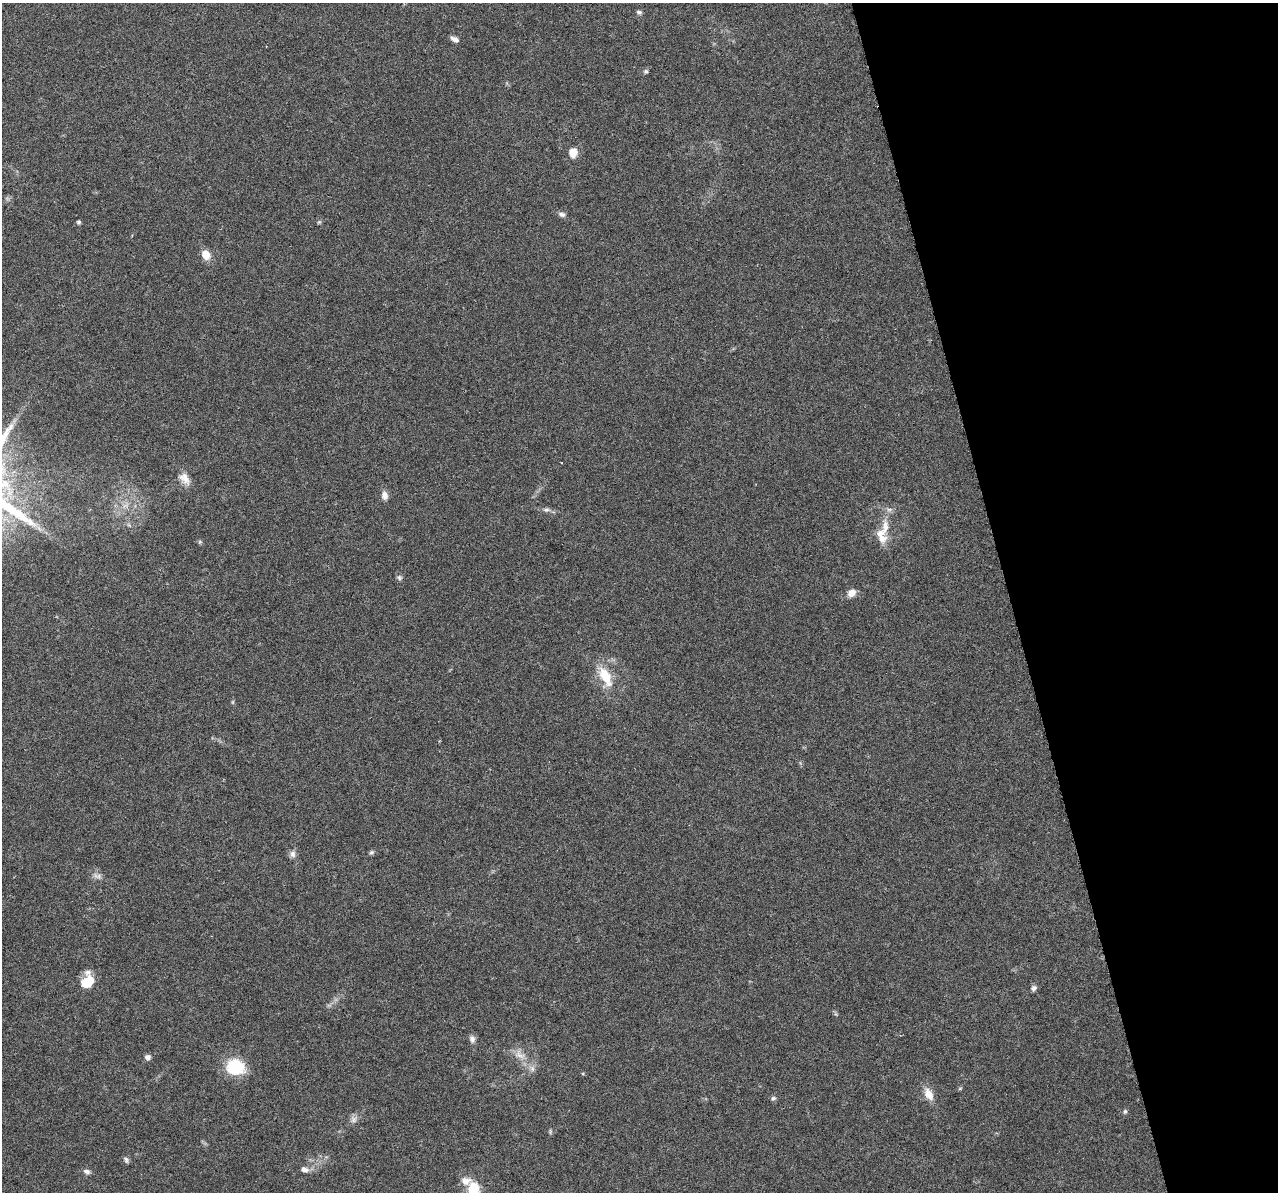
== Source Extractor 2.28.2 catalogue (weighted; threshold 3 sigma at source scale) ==
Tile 12 of 4 x 4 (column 4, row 3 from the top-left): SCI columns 3830-5105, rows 1238-2427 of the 5108 x 4904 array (HDU 1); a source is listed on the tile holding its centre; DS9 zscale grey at full resolution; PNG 1280 x 1194 px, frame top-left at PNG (2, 3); no overlay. Shown black and unused: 21% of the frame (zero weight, under 3 of 6 exposures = <1% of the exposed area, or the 3 px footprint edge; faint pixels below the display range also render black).
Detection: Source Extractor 2.28.2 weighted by HDU 2 'WHT'; one run over the whole footprint, this tile lists its part. Background 0.0444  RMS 0.0026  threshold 0.0106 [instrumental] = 3 sigma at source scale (4.09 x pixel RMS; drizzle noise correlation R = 1.36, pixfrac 0.8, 0.0396/0.0396 arcsec/px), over >= 5 px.
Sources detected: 43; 2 inside a brighter listed object's ellipse — not listed separately; the other 41 listed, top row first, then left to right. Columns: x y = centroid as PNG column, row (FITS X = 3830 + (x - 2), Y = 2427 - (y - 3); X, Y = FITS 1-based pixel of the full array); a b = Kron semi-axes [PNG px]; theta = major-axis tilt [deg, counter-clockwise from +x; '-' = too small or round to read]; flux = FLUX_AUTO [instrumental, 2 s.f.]
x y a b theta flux
639 12 6 5 - 0.62
455 39 9 5 -21 1.1
646 71 6 6 - 0.49
573 153 10 8 84 3.1
562 214 9 6 -21 0.78
79 222 5 4 - 0.43
319 222 6 4 18 0.33
206 254 12 9 -60 2.7
184 478 18 11 -49 2.5
385 495 11 8 -80 1.4
125 506 9 4 36 0.86
546 510 10 6 -4 0.82
885 527 25 9 85 3.8
39 528 9 3 -45 0.67
200 542 6 4 -18 0.35
399 578 7 7 - 0.57
852 593 11 8 41 1.7
605 676 27 12 -61 6.7
233 702 6 4 90 0.31
371 852 7 5 21 0.44
293 854 10 8 -89 0.97
99 876 8 7 - 0.9
87 981 13 10 59 7.6
1034 988 7 6 - 0.76
472 1039 11 7 -79 0.96
519 1055 18 10 -36 2.7
148 1057 6 5 - 1
235 1067 19 16 -6 10
532 1068 9 6 -74 1
583 1073 5 3 - 0.24
960 1088 6 4 19 0.28
929 1094 17 10 -61 2.7
773 1098 6 5 - 0.54
1125 1111 7 5 75 0.46
354 1120 9 9 - 1.1
550 1131 8 4 -90 0.34
126 1160 9 6 -67 0.6
304 1169 9 6 -15 1.2
86 1171 9 6 -15 0.84
466 1181 14 10 6 2.2
473 1190 13 9 87 8.8
Isophote crosses this tile's border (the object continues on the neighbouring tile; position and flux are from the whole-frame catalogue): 1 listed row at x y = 473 1190